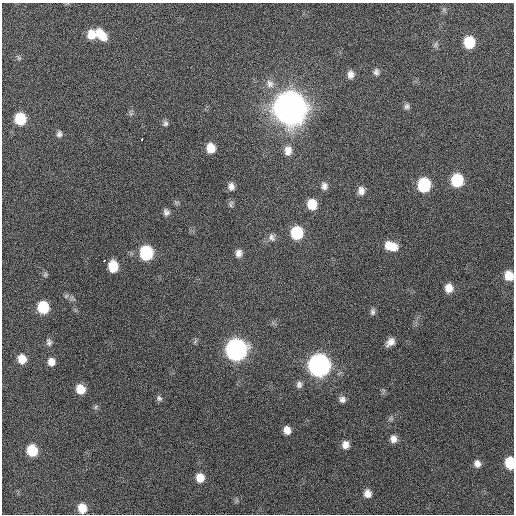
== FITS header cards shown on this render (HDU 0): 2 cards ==
NAXIS1  =                  512 / Axis length
NAXIS2  =                  512 / Axis length

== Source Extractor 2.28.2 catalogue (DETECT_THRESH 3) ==
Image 512 x 512 px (HDU 0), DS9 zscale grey, 1 PNG px = 1 image px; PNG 516 x 516 px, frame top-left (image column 1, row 512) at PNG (2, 3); no overlay
Background 430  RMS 12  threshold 34.5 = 3 sigma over >= 5 px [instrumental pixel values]
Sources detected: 58; all 58 listed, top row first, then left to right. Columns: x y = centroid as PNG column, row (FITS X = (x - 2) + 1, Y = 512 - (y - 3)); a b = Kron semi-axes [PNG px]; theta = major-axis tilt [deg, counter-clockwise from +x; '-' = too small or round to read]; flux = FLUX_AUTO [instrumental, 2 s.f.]
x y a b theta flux
101 34 16 9 -49 1.3e+04
91 35 10 9 - 1.1e+04
469 42 9 8 - 2.8e+04
436 45 9 4 81 1.7e+03
19 58 7 5 -72 1.5e+03
376 72 9 7 -85 2.8e+03
351 74 9 8 - 4.5e+03
270 84 13 11 -72 6.7e+03
407 106 8 7 - 2.3e+03
290 108 12 11 - 3.1e+06
20 119 9 8 - 2.9e+04
165 123 8 7 - 2.2e+03
59 134 8 7 - 2.4e+03
142 139 3 3 - 8.2e+03
211 148 9 8 - 1.1e+04
288 151 13 10 89 7.1e+03
457 180 10 9 - 4.0e+04
424 185 10 9 - 5.6e+04
231 186 9 7 -81 3.9e+03
324 186 9 8 - 3.6e+03
361 191 10 8 89 4.6e+03
231 204 10 6 85 1.9e+03
312 204 9 8 - 1.5e+04
166 212 8 7 - 2.8e+03
297 233 10 9 - 4.1e+04
271 237 11 8 -68 3.5e+03
391 246 16 10 -16 1.3e+04
146 253 10 8 -83 6.2e+04
239 253 9 7 76 4.2e+03
104 261 4 3 - 3.3e+03
113 266 9 7 -82 1.8e+04
45 274 7 5 69 1.4e+03
509 276 9 8 - 1.2e+04
449 288 9 8 - 8.0e+03
66 296 6 4 45 1.5e+03
43 307 9 8 - 3.2e+04
373 312 9 6 -89 2.3e+03
49 342 11 7 -85 2.8e+03
390 342 10 7 42 5.3e+03
236 350 11 10 - 4.8e+05
22 359 8 7 - 1.0e+04
51 362 8 8 - 5.7e+03
319 365 11 10 - 5.5e+05
299 384 9 8 - 3.0e+03
80 389 9 8 - 1.2e+04
159 398 9 7 -51 2.2e+03
342 399 8 7 - 3.1e+03
96 407 7 5 60 1.6e+03
287 430 8 7 - 6.3e+03
393 439 9 8 - 4.7e+03
345 445 9 7 85 5.5e+03
32 450 9 8 - 2.6e+04
510 463 9 7 -87 2.8e+04
477 464 8 7 - 4.2e+03
200 478 9 8 - 1.0e+04
367 493 8 7 - 5.7e+03
236 501 7 4 71 1.1e+03
82 508 8 7 - 1.2e+04
At the frame edge (FLAGS 8, measured only in part): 2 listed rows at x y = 509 276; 510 463